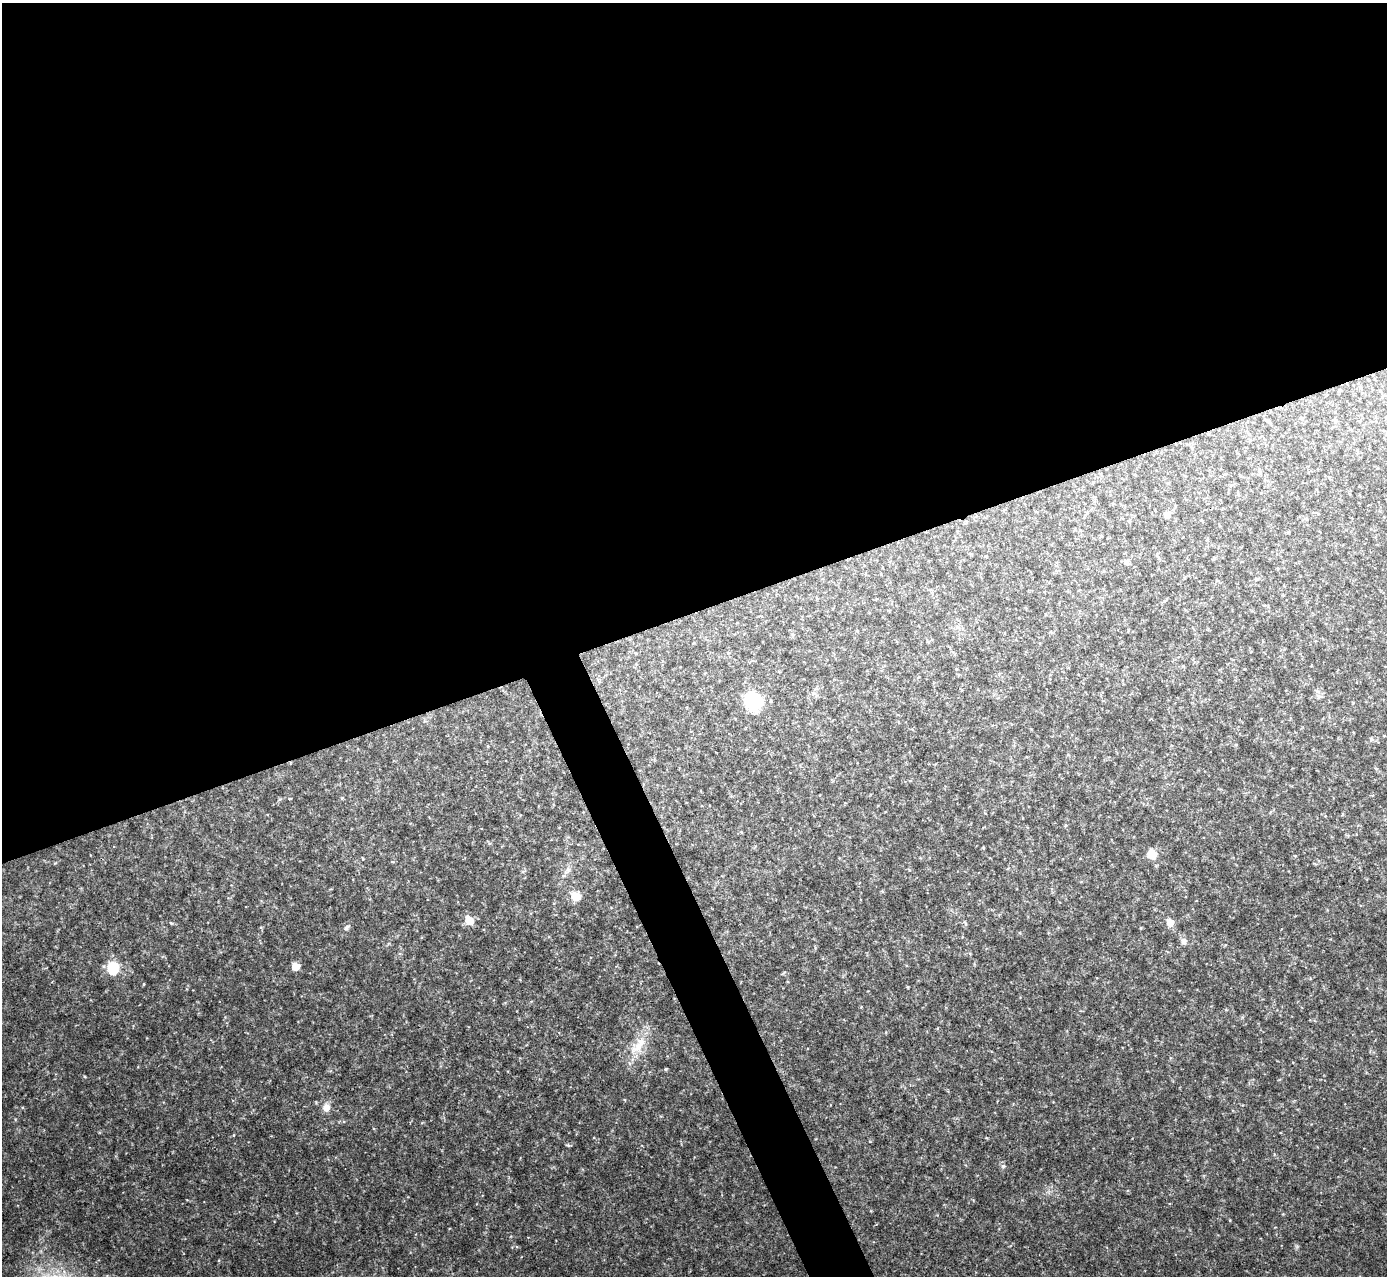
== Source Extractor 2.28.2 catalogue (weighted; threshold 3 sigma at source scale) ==
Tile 2 of 4 x 4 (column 2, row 1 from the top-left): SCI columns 1387-2771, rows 3977-5250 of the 5544 x 5531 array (HDU 1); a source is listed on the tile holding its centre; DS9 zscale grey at full resolution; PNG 1389 x 1278 px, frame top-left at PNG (2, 3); no overlay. Shown black and unused: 50% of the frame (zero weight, under 2 of 3 exposures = <1% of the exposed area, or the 3 px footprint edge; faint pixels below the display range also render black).
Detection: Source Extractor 2.28.2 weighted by HDU 2 'WHT'; one run over the whole footprint, this tile lists its part. Background 0.0828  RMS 0.0084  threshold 0.0378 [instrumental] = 3 sigma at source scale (4.5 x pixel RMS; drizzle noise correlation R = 1.50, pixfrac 1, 0.05/0.05 arcsec/px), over >= 5 px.
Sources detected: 50; all 50 listed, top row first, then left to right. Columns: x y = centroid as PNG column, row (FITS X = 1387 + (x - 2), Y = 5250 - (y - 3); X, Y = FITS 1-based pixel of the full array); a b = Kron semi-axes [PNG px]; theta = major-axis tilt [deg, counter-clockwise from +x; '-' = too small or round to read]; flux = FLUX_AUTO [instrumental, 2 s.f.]
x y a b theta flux
1335 421 5 3 - 1.1
1269 422 10 4 -39 1.7
1167 514 9 8 - 4.2
966 521 5 4 - 0.84
1080 530 6 5 - 1.2
970 554 5 3 - 0.86
1214 558 6 3 20 1
1127 562 9 6 -89 2.1
1256 579 7 5 16 1.4
857 631 4 3 - 0.83
793 635 6 3 -18 1
928 642 5 3 - 0.99
1319 696 9 8 - 3.3
753 701 11 10 - 86
1384 736 3 2 - 0.55
1371 739 6 6 - 1.6
1376 769 6 4 -20 1
342 798 5 5 - 0.94
289 799 4 2 - 0.61
1325 816 4 4 - 0.66
741 832 4 3 - 0.75
489 843 6 4 -46 1.2
983 848 4 3 - 0.83
1152 854 7 6 - 23
1295 856 4 4 - 0.81
567 870 15 8 48 5.8
909 870 5 3 - 0.88
523 871 6 4 19 1.2
575 896 9 9 - 15
469 920 9 8 - 13
171 923 5 4 - 0.91
965 923 8 4 -68 1.4
1170 923 6 6 - 13
261 927 6 3 17 0.8
346 928 10 7 47 2.9
1184 941 9 9 - 4
1225 945 5 4 - 0.77
295 966 7 6 - 9.8
113 968 13 11 83 26
784 973 9 2 35 0.92
144 984 4 3 - 0.73
907 987 3 2 - 0.71
638 1047 28 16 43 22
666 1069 4 3 - 1
85 1077 5 3 - 0.85
326 1107 12 10 75 7.1
568 1145 8 4 -3 1.3
1003 1166 7 5 21 1.8
1283 1214 4 4 - 0.68
1230 1220 4 3 - 0.63
Overlapping masked pixels (flux is a lower limit): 1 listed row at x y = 966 521
Unlisted compact peaks at least as high as the median listed source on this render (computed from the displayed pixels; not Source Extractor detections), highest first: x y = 55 863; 234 1135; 15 1119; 22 1107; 986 1138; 871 1211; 624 1100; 973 1200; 1274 1154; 99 1132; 1141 928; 187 1200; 861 1007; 187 989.